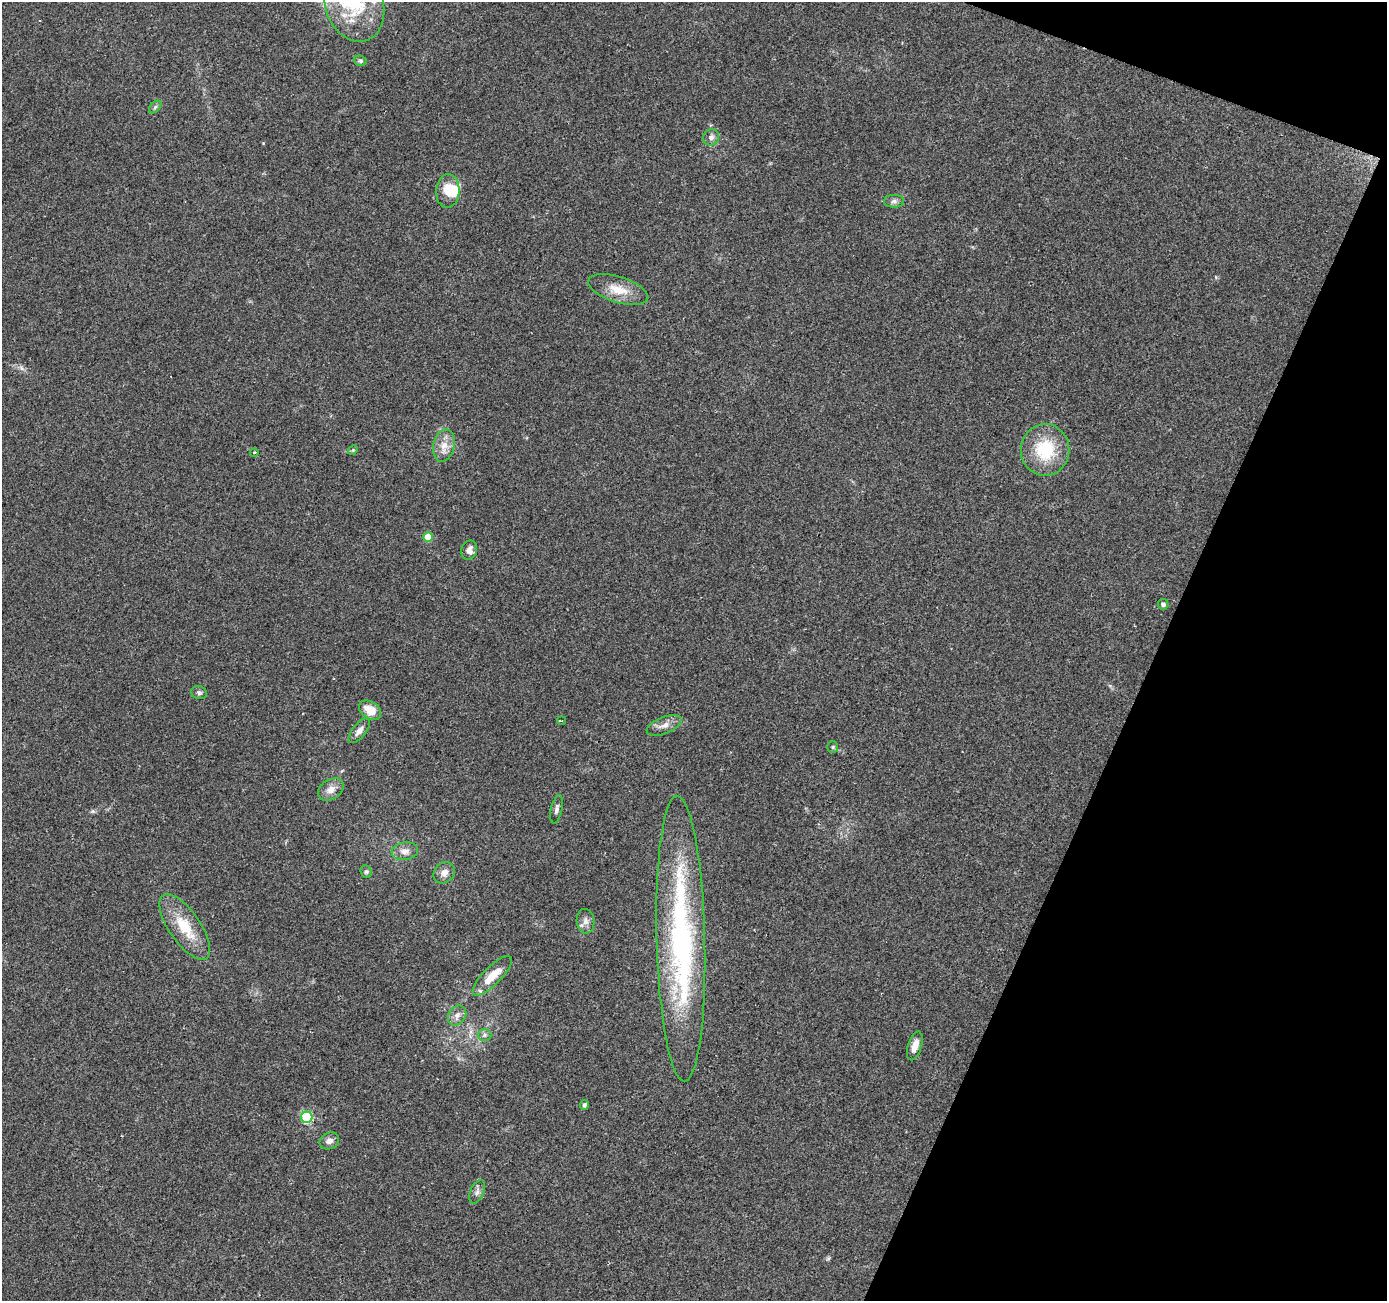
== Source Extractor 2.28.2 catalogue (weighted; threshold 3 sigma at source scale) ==
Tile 8 of 4 x 4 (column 4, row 2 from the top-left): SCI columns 4163-5547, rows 2874-4172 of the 5547 x 5680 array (HDU 1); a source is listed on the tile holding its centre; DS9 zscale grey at full resolution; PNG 1389 x 1303 px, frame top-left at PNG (2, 2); each listed source drawn as its Kron ellipse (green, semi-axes under 4 px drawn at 4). Shown black and unused: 19% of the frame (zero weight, under 2 of 3 exposures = <1% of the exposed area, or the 3 px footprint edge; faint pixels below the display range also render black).
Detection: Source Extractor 2.28.2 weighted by HDU 2 'WHT'; one run over the whole footprint, this tile lists its part. Background 0.0544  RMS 0.0058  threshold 0.0262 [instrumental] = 3 sigma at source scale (4.5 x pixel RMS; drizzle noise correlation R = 1.50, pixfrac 1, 0.0396/0.0396 arcsec/px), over >= 5 px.
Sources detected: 37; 1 inside a brighter listed object's ellipse — not listed separately; the other 36 listed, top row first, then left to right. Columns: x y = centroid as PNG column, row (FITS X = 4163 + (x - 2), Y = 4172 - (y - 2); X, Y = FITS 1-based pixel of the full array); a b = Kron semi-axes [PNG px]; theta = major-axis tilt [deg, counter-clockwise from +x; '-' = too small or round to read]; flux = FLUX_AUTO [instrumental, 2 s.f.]
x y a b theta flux
354 3 40 29 -73 37
360 61 6 5 - 1
155 107 7 4 46 1.2
711 137 8 7 - 2.2
448 191 17 11 87 9.4
894 201 10 6 0 2
618 289 31 12 -17 12
444 446 16 10 77 6.7
353 450 5 4 - 0.68
1045 450 26 24 88 28
254 453 4 3 - 0.63
428 537 5 5 - 13
469 550 9 8 - 3.4
1163 604 5 5 - 1.8
199 693 8 6 -22 1.3
370 710 12 8 -34 9.7
561 721 4 3 - 1.7
664 725 18 8 22 4.6
359 731 15 6 52 3
833 747 5 5 - 0.88
331 790 14 9 32 4.7
557 809 14 5 77 2.2
405 851 13 9 8 4.2
366 872 7 5 -68 1.1
444 873 11 9 42 3.8
585 921 12 9 -85 3.4
185 927 38 15 -55 20
681 938 143 24 -89 150
492 976 26 9 45 11
457 1015 11 8 56 3.3
484 1035 7 6 - 1.6
915 1046 15 6 72 5
584 1105 5 4 - 1.6
307 1117 6 5 - 47
329 1141 10 8 25 3.2
477 1192 13 6 68 2.4
Isophote crosses this tile's border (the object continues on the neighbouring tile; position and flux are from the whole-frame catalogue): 1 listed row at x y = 354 3